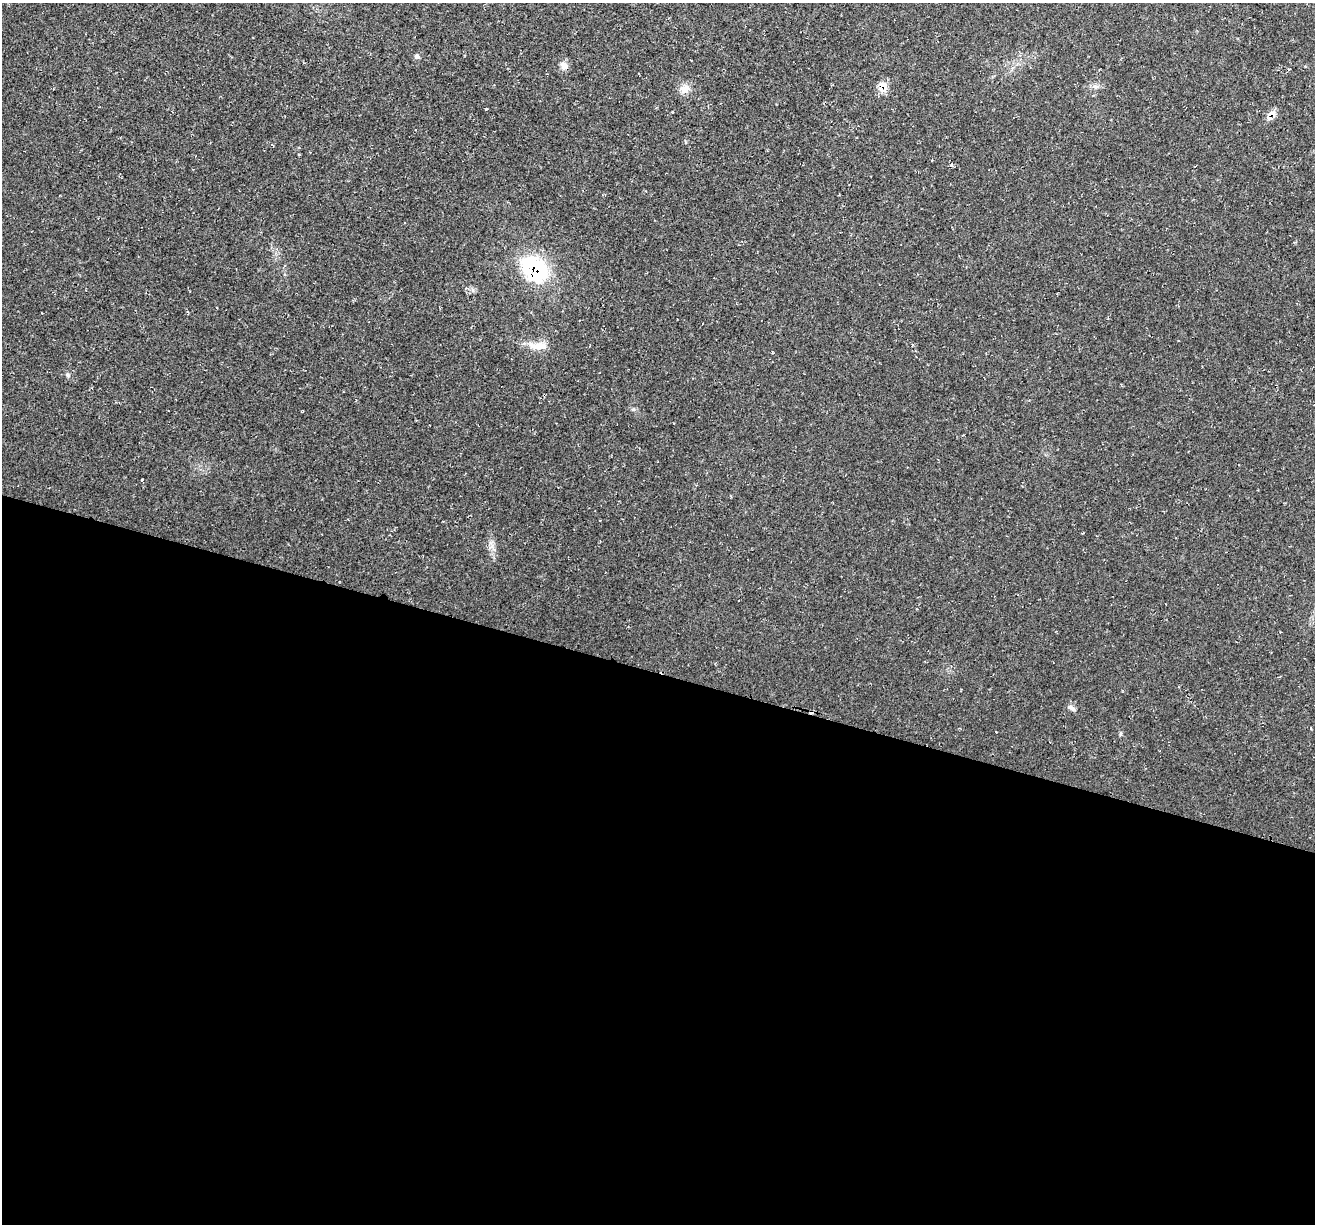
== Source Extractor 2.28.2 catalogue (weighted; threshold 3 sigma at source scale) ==
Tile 14 of 4 x 4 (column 2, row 4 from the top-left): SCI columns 1314-2626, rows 129-1350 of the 5255 x 5276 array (HDU 1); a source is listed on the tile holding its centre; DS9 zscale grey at full resolution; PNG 1317 x 1226 px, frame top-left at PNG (2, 3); no overlay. Shown black and unused: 45% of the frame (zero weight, under 2 of 3 exposures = <1% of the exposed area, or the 3 px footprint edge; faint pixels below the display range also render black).
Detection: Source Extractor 2.28.2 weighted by HDU 2 'WHT'; one run over the whole footprint, this tile lists its part. Background 0.0231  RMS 0.0062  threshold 0.0277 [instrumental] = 3 sigma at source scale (4.5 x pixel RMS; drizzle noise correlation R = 1.50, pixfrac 1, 0.05/0.05 arcsec/px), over >= 5 px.
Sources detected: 15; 1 cosmic-ray / hot-pixel residue — not listed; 2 inside a brighter listed object's ellipse — not listed separately; the other 12 listed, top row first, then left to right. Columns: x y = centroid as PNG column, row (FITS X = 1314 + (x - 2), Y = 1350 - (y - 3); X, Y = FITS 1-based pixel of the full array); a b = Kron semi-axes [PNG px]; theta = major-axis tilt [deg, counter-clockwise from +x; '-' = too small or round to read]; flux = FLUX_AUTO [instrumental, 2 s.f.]
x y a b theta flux
416 56 8 4 27 1.4
304 63 3 3 - 0.54
564 66 10 8 -61 3.6
882 85 11 10 - 4.3
1095 87 10 4 -3 1.9
685 89 13 11 17 5.1
486 109 3 3 - 0.67
1272 113 12 9 -18 3.7
535 269 31 22 -41 51
539 346 28 10 -10 8.6
67 375 6 5 - 1.1
1072 708 10 5 -27 1.8
Overlapping masked pixels (flux is a lower limit): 2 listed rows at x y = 1272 113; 535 269
Unlisted compact peaks at least as high as the median listed source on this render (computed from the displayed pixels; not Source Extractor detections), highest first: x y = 142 479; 1121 734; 633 409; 492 546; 473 290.